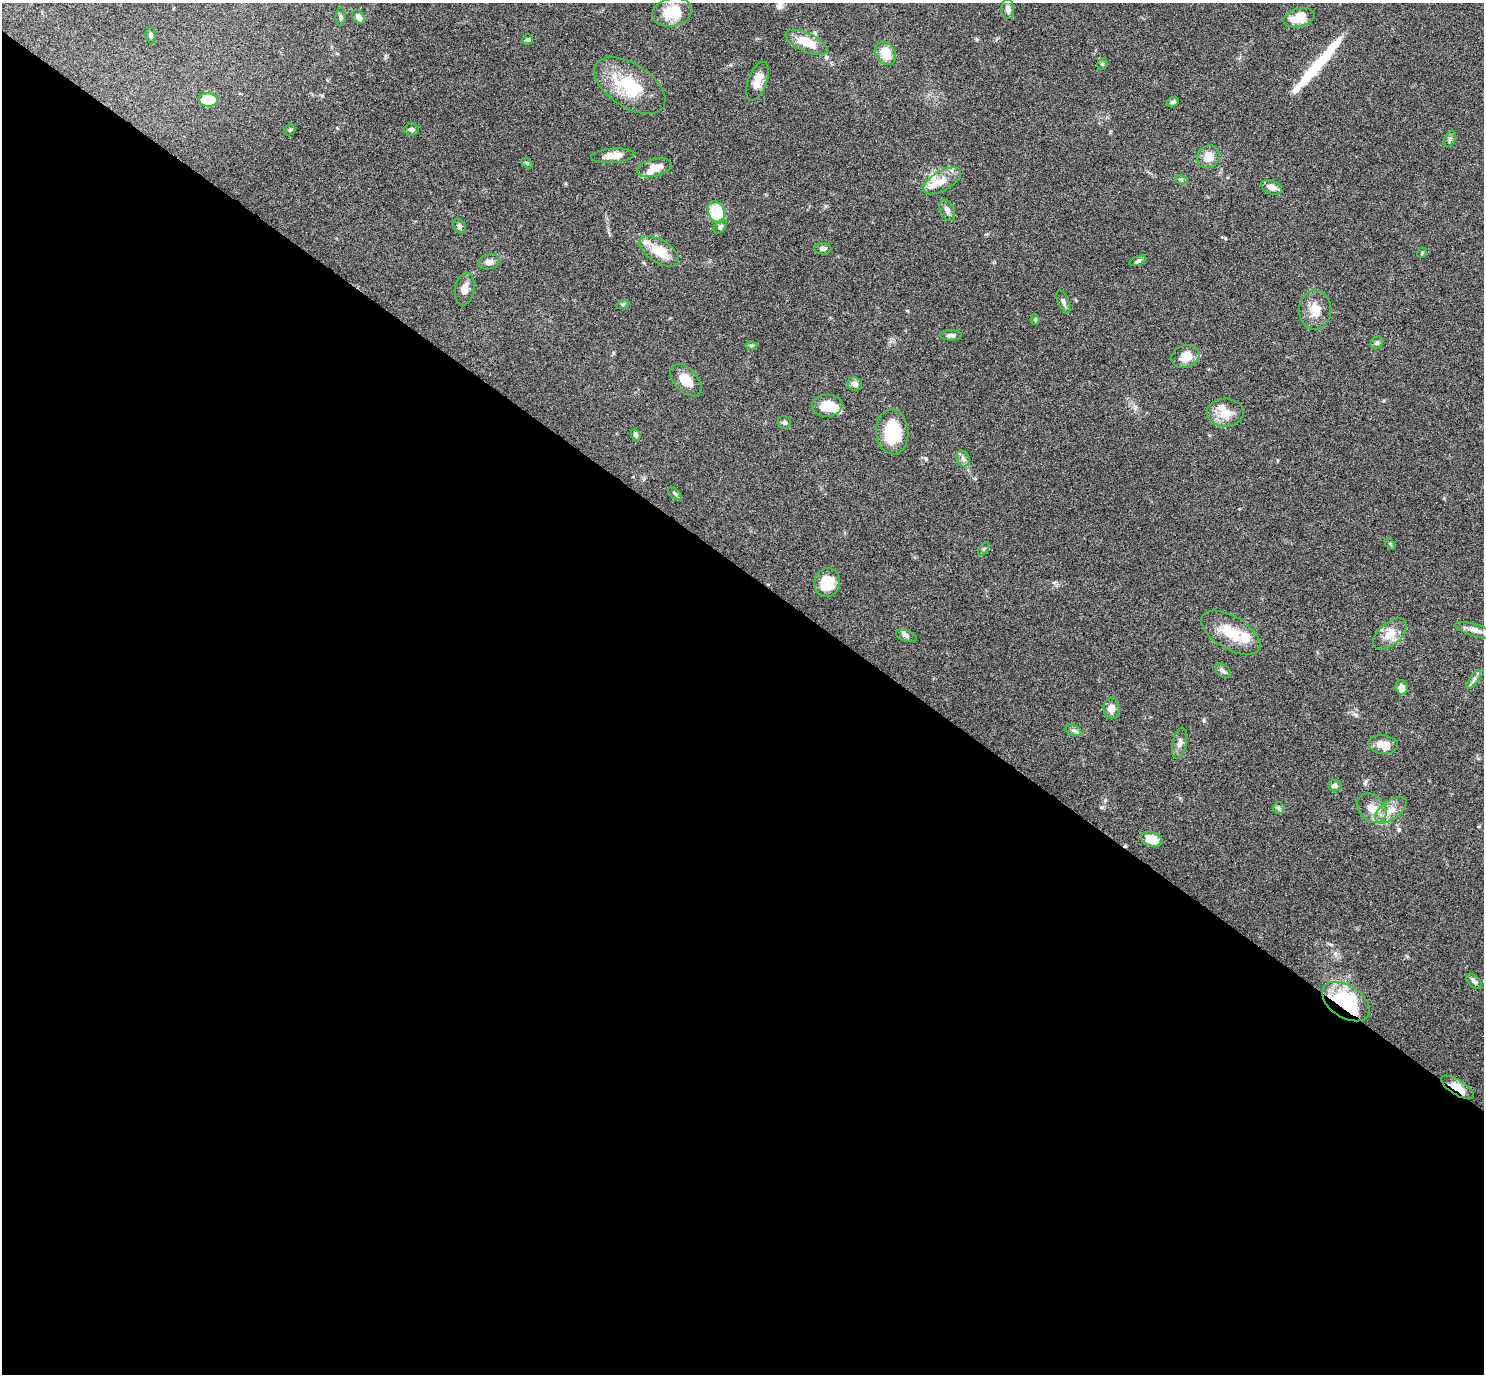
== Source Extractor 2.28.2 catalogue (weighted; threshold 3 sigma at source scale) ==
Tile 14 of 4 x 4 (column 2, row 4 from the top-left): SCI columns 1484-2965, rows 153-1524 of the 5931 x 5935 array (HDU 1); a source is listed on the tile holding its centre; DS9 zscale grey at full resolution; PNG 1486 x 1376 px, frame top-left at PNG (2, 3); each listed source drawn as its Kron ellipse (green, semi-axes under 4 px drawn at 4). Shown black and unused: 59% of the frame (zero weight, under 4 of 8 exposures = <1% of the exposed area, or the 3 px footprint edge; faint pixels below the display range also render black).
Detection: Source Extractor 2.28.2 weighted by HDU 2 'WHT'; one run over the whole footprint, this tile lists its part. Background 0.0857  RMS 0.004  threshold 0.0165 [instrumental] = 3 sigma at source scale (4.09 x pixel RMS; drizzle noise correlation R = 1.36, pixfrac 0.8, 0.05/0.05 arcsec/px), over >= 5 px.
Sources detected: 82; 1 inside a brighter object's white glare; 1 cosmic-ray / hot-pixel residue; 1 long thin detection or spike segment (spike, bleed or trail) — neither listed nor drawn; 6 inside a brighter listed object's ellipse — not listed separately; the other 73 listed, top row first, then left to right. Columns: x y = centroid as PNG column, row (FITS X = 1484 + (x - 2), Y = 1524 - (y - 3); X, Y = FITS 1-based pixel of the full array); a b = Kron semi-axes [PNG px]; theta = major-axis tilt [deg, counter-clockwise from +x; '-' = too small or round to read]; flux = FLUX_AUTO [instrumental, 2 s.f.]
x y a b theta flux
1008 9 10 6 -85 1.4
672 12 20 14 13 11
341 17 9 5 88 0.75
358 17 7 5 -53 1.6
1299 18 16 9 15 7.6
151 35 8 5 -85 0.79
528 39 5 5 - 0.66
807 42 23 9 -24 8.3
886 53 12 9 -63 6
1102 64 5 5 - 0.54
757 81 20 9 70 4.3
630 86 40 21 -33 20
208 100 9 6 -6 16
1173 102 6 4 23 0.82
412 129 7 6 - 0.99
290 130 6 5 - 0.55
1450 139 8 5 60 0.82
613 156 21 7 5 3.9
1208 157 12 10 45 4.2
527 163 6 4 -44 0.5
655 168 17 8 14 4.6
1181 179 6 4 -19 0.62
942 181 21 10 29 4.5
1272 187 11 6 -21 2.6
947 210 11 7 -66 1.6
717 212 11 8 -69 18
459 226 7 6 - 0.81
720 226 8 5 50 0.88
823 249 8 5 -1 1
659 251 22 11 -33 10
1422 253 6 4 48 0.49
1138 261 9 4 19 0.85
489 262 10 7 14 1.9
465 289 16 9 81 2.8
1063 302 12 5 -66 1.2
623 304 6 4 18 0.57
1315 310 20 16 85 5.6
1035 320 5 4 - 0.44
951 335 11 5 -1 1.2
1377 343 7 5 46 0.84
751 345 6 4 0 0.55
1185 356 14 11 22 4.8
686 380 19 11 -46 6.6
855 384 7 6 - 1.6
827 406 15 11 3 6.5
1225 412 18 14 2 6.1
784 422 7 6 - 0.92
892 432 22 16 -84 16
635 435 6 4 -74 1.1
963 459 8 6 -69 1.3
675 494 8 4 -48 0.57
1390 544 6 4 -45 0.5
984 549 7 4 53 0.53
827 583 14 13 - 9.1
1475 630 21 6 -16 2.5
1231 633 33 16 -31 11
1390 634 20 11 40 5.3
906 636 11 5 -19 1
1223 671 9 5 -38 1
1474 679 11 4 56 1.1
1402 687 7 6 - 2
1111 708 10 8 85 3.2
1073 730 8 5 -17 0.94
1180 743 16 7 78 1.9
1383 744 15 9 -6 4.2
1335 786 7 6 - 1.5
1279 808 6 5 - 0.72
1372 808 16 12 -46 4.7
1391 810 18 9 37 4.3
1152 839 11 7 -19 7.1
1474 981 9 5 -42 1.2
1346 1001 26 16 -34 31
1457 1087 19 7 -31 5.2
Overlapping masked pixels (flux is a lower limit): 2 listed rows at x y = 1346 1001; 1457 1087